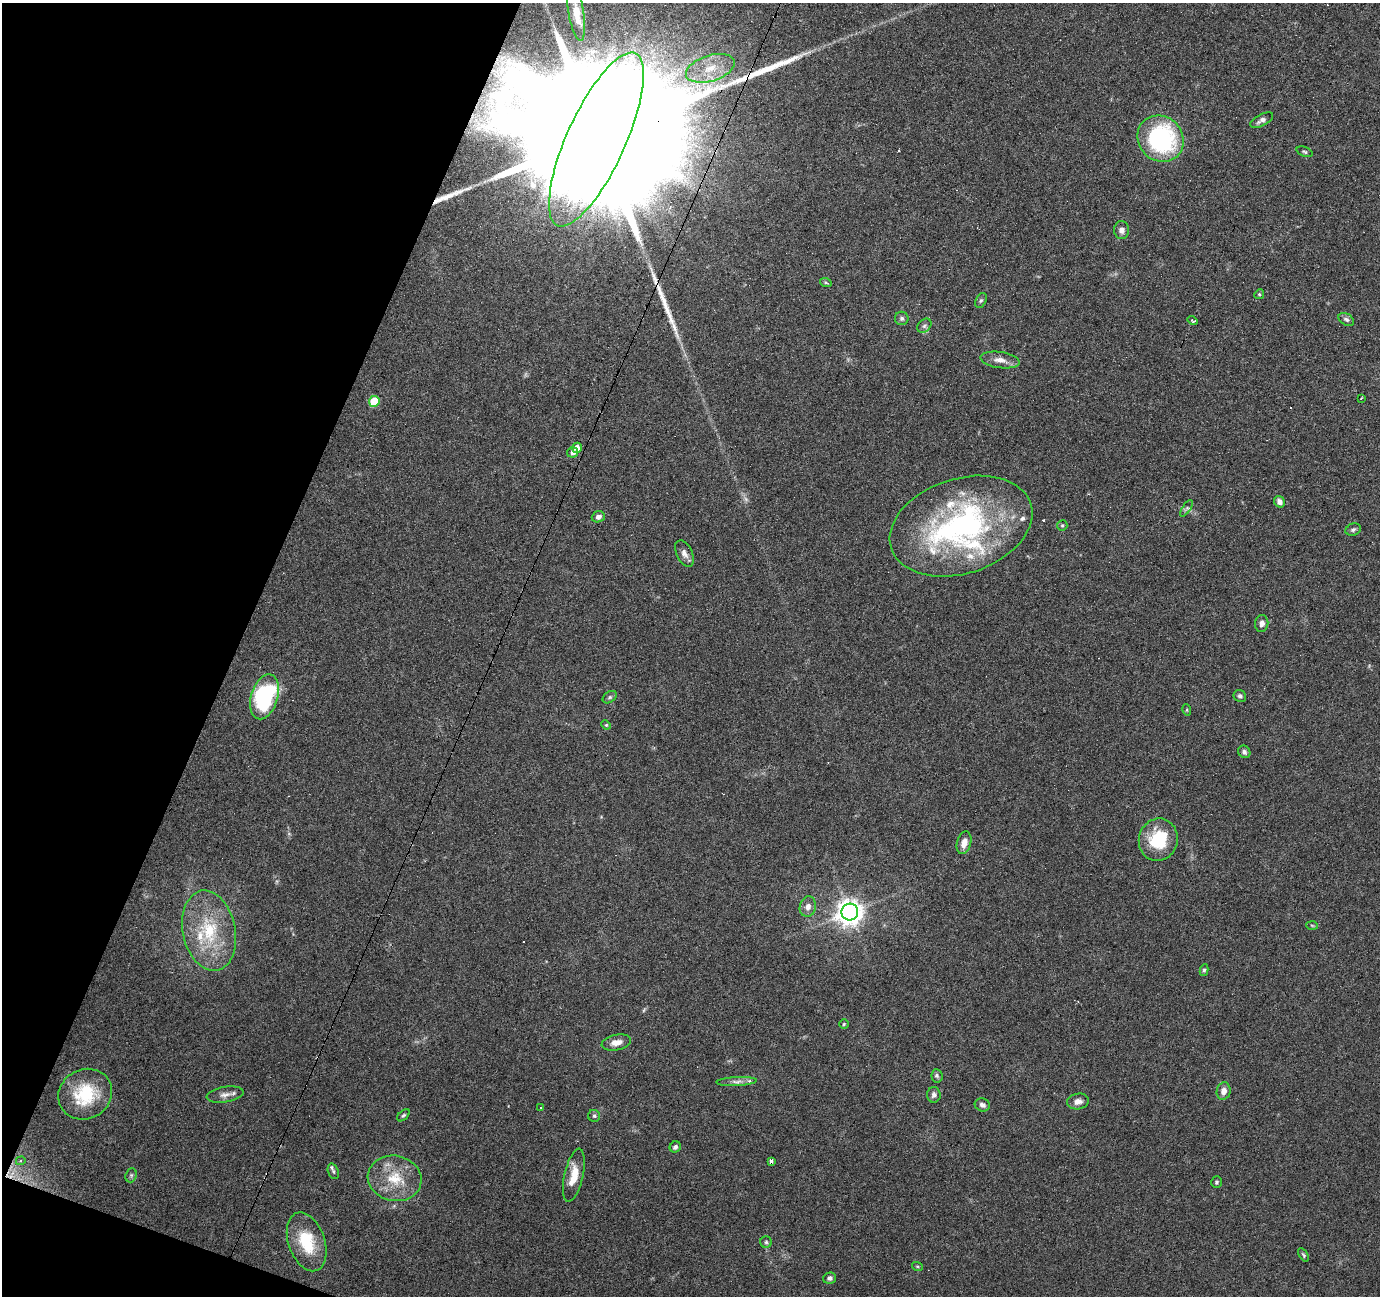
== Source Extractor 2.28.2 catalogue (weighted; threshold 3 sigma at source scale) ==
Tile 9 of 4 x 4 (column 1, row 3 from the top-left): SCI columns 1-1378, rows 1501-2794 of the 5516 x 5653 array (HDU 1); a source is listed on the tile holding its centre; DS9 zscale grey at full resolution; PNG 1382 x 1298 px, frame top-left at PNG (2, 3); each listed source drawn as its Kron ellipse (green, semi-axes under 4 px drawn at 4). Shown black and unused: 18% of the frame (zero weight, under 4 of 7 exposures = <1% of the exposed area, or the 3 px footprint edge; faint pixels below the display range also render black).
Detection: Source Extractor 2.28.2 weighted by HDU 2 'WHT'; one run over the whole footprint, this tile lists its part. Background 0.035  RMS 0.0028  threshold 0.0115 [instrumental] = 3 sigma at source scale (4.09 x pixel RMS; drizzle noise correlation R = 1.36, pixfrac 0.8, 0.0396/0.0396 arcsec/px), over >= 5 px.
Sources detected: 89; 2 too faint to see at this stretch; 2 inside a brighter object's white glare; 9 cosmic-ray / hot-pixel residue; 5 long thin detections or spike segments (spike, bleed or trail) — neither listed nor drawn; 5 inside a brighter listed object's ellipse — not listed separately; the other 66 listed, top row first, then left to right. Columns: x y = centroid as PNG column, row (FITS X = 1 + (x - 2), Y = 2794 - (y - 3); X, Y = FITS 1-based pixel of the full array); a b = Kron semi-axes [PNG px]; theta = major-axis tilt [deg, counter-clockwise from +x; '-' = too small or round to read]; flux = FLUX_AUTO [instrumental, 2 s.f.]
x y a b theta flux
576 12 29 8 -80 4.2
710 68 25 13 18 7.2
1262 120 12 6 28 1.2
1160 139 24 22 -46 38
596 140 94 29 66 46000
1305 152 8 4 -22 0.47
1122 230 9 7 -87 1.2
826 283 6 3 -19 0.34
1259 294 5 4 - 0.33
981 300 8 5 62 0.54
902 318 7 7 - 0.71
1346 319 8 5 -32 0.75
1193 321 5 3 - 0.62
924 326 8 6 45 0.65
1000 360 20 8 -8 2.4
1361 398 3 2 - 0.29
374 401 5 5 - 10
577 448 5 4 - 1.8
573 452 5 5 - 1
1279 502 6 5 - 1.3
1186 508 9 4 55 0.65
598 517 6 5 - 1
1062 525 5 5 - 0.42
961 526 73 47 18 76
1353 530 8 6 22 0.68
684 554 14 8 -65 1.6
1262 624 8 6 84 1.3
1240 696 6 5 - 0.65
264 697 23 13 74 26
610 697 8 5 36 0.58
1187 710 6 3 -72 0.28
606 725 5 4 - 0.3
1244 752 7 6 - 0.76
1158 840 21 19 73 13
964 843 11 7 74 2.1
808 907 10 8 75 1.7
850 912 8 8 - 280
1312 925 6 4 -3 0.31
209 931 41 26 -78 16
1204 970 6 4 79 0.46
844 1024 5 4 - 0.35
616 1042 15 7 11 2.3
937 1076 7 5 -85 0.61
737 1081 20 4 2 1.4
1224 1091 9 7 78 1.9
85 1094 27 24 28 15
225 1094 18 7 9 1.8
934 1095 8 7 - 0.91
1078 1101 11 8 11 1.8
982 1105 8 6 -18 1.1
541 1108 3 3 - 0.73
403 1115 7 4 43 0.45
594 1116 6 6 - 0.51
675 1147 6 5 - 0.73
21 1161 5 4 - 0.41
771 1162 3 3 - 9.5
333 1171 8 5 -70 0.61
131 1175 7 5 70 0.5
574 1175 27 9 77 5.2
395 1178 27 22 -12 9.4
1217 1182 6 5 - 0.45
307 1242 30 18 -71 11
766 1242 5 5 - 0.52
1304 1255 7 4 -56 0.39
917 1266 5 3 - 0.26
830 1278 6 5 - 0.81
Overlapping masked pixels (flux is a lower limit): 1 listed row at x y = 596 140
Isophote crosses this tile's border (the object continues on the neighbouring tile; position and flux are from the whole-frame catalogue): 2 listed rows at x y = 576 12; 596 140